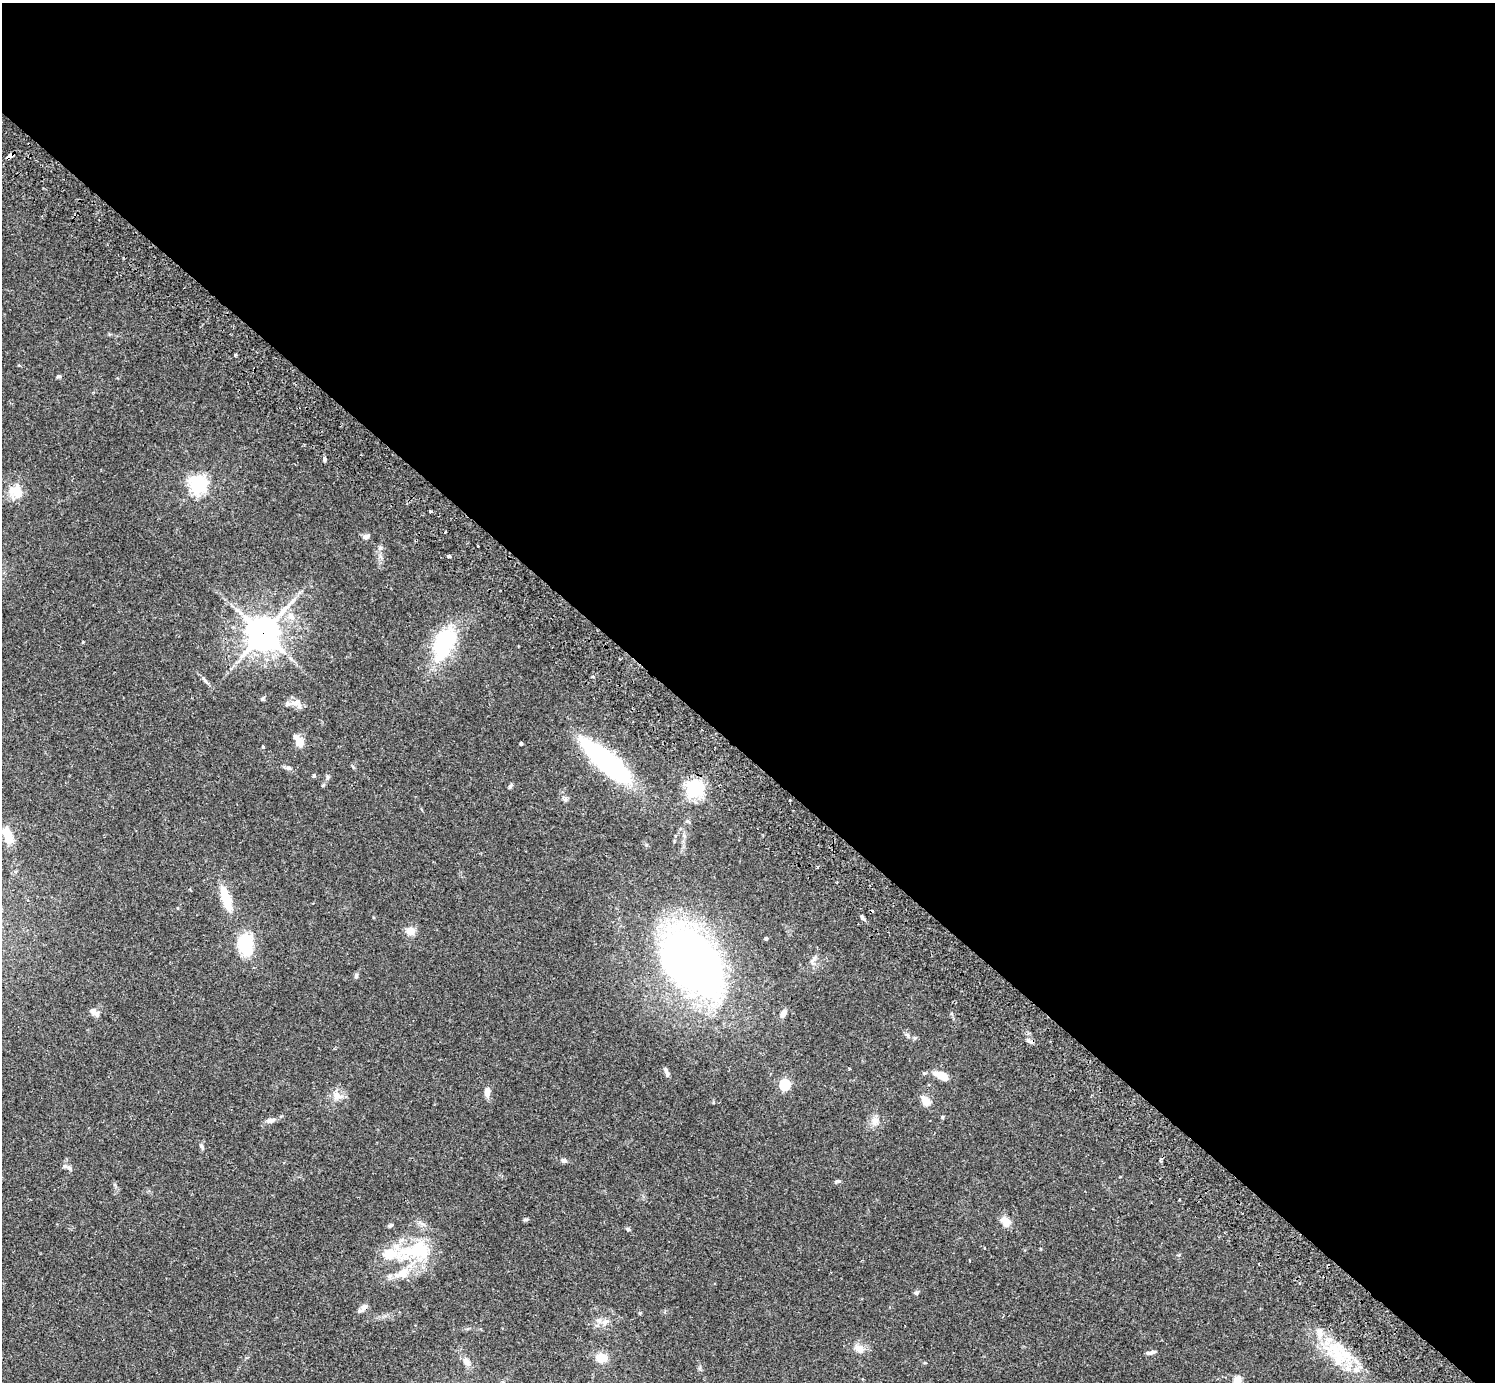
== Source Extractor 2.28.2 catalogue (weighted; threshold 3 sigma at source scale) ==
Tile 3 of 4 x 4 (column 3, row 1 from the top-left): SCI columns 3032-4524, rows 4486-5865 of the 6061 x 6070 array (HDU 1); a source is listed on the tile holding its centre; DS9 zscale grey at full resolution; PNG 1497 x 1384 px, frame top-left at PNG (2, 3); no overlay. Shown black and unused: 55% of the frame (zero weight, under 2 of 3 exposures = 3% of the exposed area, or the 3 px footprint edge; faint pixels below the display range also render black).
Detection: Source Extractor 2.28.2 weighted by HDU 2 'WHT'; one run over the whole footprint, this tile lists its part. Background 0.106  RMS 0.0064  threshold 0.0288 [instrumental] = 3 sigma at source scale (4.5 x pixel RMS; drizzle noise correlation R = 1.50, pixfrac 1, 0.05/0.05 arcsec/px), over >= 5 px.
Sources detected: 82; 3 inside a brighter object's white glare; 5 cosmic-ray / hot-pixel residue — not listed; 5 inside a brighter listed object's ellipse — not listed separately; the other 69 listed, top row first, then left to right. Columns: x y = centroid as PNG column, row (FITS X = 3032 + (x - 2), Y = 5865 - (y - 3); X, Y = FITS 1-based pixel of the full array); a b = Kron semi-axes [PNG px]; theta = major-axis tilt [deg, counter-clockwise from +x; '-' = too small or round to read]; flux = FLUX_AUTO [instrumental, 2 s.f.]
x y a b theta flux
9 156 7 3 31 8.9
235 355 5 3 - 0.71
59 376 6 4 -2 1.1
324 459 5 3 - 3.4
198 484 6 6 - 240
16 492 21 15 -32 9.9
445 532 3 2 - 0.82
366 536 8 6 12 1.9
380 548 7 5 46 1.5
449 556 4 3 - 2.6
291 616 12 9 -52 5.1
263 633 12 11 - 980
443 645 47 23 65 43
592 677 4 3 - 0.87
204 680 13 3 -48 1.7
294 703 20 7 13 4.7
299 743 13 10 -76 5.6
521 743 4 3 - 1.2
263 747 4 4 - 0.55
606 761 50 15 -41 120
288 768 8 4 -8 1.4
314 775 5 4 - 1.2
327 777 8 4 81 1.2
511 786 8 4 50 1.1
694 788 6 6 - 270
566 799 7 4 90 1.3
8 835 19 9 -68 12
226 899 30 9 -72 17
862 916 6 4 -71 1.2
410 931 11 11 - 4.6
766 938 3 3 - 1.1
246 945 30 18 -82 22
814 959 13 4 52 1.9
691 961 66 43 -52 420
356 976 7 5 75 1.2
93 1011 9 8 - 3.5
783 1013 10 6 59 3.8
915 1038 6 5 - 1.1
1028 1040 6 5 - 1.5
666 1072 11 4 -76 2.1
940 1075 18 9 -27 7
785 1085 5 5 - 56
487 1092 11 6 90 4.6
337 1096 13 12 - 5.7
926 1101 6 5 - 11
942 1117 5 3 - 0.65
270 1120 13 6 10 2.9
875 1121 12 11 - 4.7
201 1146 8 3 -71 1.1
564 1160 7 6 - 1.6
69 1168 6 5 - 1.3
838 1181 10 4 14 1.1
526 1219 6 4 1 0.9
1005 1221 11 8 -55 7.9
390 1225 6 4 19 1.2
628 1229 5 5 - 1.1
984 1248 3 3 - 0.56
420 1249 29 25 -61 31
389 1254 19 14 -8 14
402 1273 25 13 21 13
916 1293 6 5 - 1.2
364 1307 12 7 53 2.6
605 1322 11 6 55 2.9
859 1349 15 10 -40 5.1
1150 1352 14 4 9 1.9
1338 1357 38 22 -57 31
601 1358 9 8 - 11
466 1361 14 7 -59 3.5
1237 1380 5 5 - 22
Overlapping masked pixels (flux is a lower limit): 2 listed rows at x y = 9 156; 263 633
Isophote crosses this tile's border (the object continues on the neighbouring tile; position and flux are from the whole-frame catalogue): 1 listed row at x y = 1237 1380
Unlisted compact peaks at least as high as the median listed source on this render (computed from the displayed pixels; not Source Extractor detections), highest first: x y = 83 642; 640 1313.